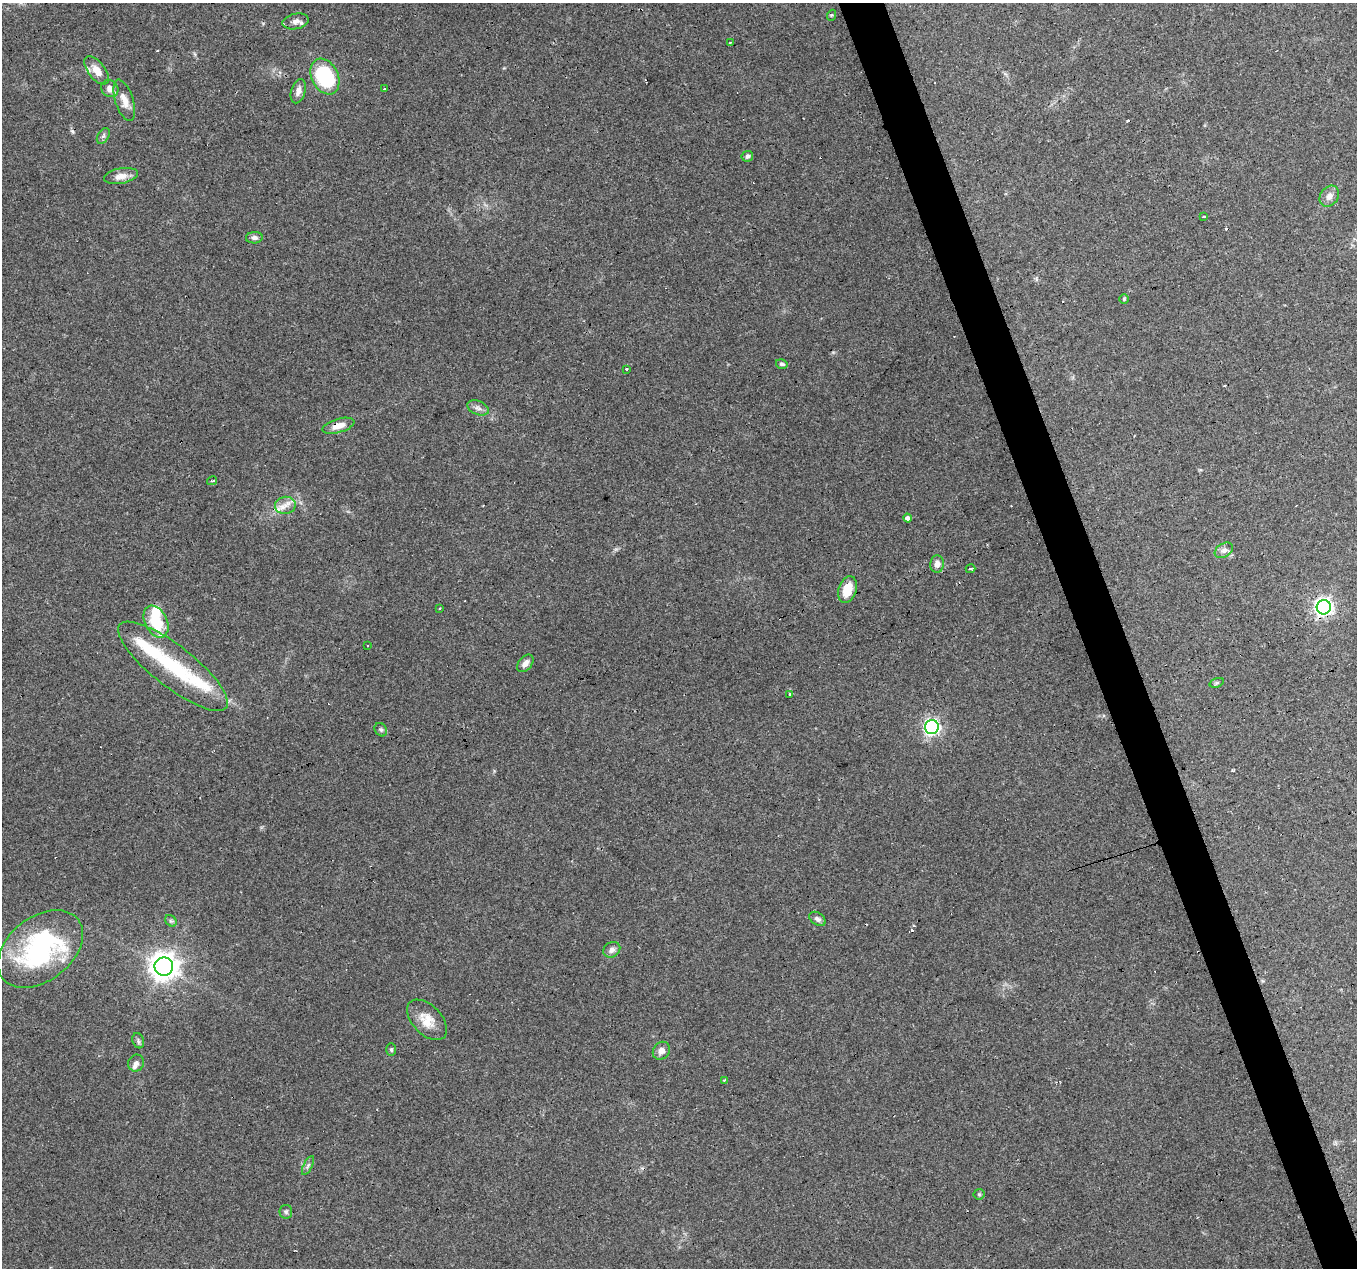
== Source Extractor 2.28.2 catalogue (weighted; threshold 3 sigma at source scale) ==
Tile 6 of 4 x 4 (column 2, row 2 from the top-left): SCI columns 1356-2710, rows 2653-3918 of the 5419 x 5248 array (HDU 1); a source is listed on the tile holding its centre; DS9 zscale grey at full resolution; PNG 1359 x 1270 px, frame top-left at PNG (2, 3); each listed source drawn as its Kron ellipse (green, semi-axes under 4 px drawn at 4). Shown black and unused: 3% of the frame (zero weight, under 3 of 4 exposures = <1% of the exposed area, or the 3 px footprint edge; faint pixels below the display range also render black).
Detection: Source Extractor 2.28.2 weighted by HDU 2 'WHT'; one run over the whole footprint, this tile lists its part. Background 0.101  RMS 0.0064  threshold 0.0288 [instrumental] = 3 sigma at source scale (4.5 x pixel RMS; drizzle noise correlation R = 1.50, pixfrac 1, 0.0396/0.0396 arcsec/px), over >= 5 px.
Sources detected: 67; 2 inside a brighter object's white glare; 11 cosmic-ray / hot-pixel residue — neither listed nor drawn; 3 inside a brighter listed object's ellipse — not listed separately; the other 51 listed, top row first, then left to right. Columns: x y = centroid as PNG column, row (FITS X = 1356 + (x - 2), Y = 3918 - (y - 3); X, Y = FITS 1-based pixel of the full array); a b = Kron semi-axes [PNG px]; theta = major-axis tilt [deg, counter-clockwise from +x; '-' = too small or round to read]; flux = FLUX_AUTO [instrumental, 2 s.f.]
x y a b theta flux
832 15 5 3 - 0.72
296 21 13 7 13 3.5
731 42 4 2 - 0.87
97 70 17 8 -51 7.9
325 76 19 13 -63 53
110 89 9 8 - 4.1
384 89 3 2 - 1.1
298 91 12 7 74 3.7
124 100 21 9 -72 7
103 136 8 5 59 1.5
747 156 6 5 - 1.7
121 176 17 7 10 5.4
1329 196 11 8 52 3.8
1204 217 3 3 - 1.9
254 238 8 6 6 2
1124 299 5 5 - 0.87
782 364 6 4 -16 1.4
627 369 3 3 - 2.1
478 408 11 6 -23 2.7
338 426 16 7 16 6.4
212 481 5 3 - 1.1
285 505 10 8 9 5
908 518 4 4 - 5.4
1224 550 10 6 32 2.9
937 564 8 7 - 3.6
971 569 5 3 - 2.4
847 589 14 9 72 13
1324 607 7 7 - 250
439 609 3 3 - 0.67
156 622 17 11 -64 23
368 646 2 2 - 0.44
525 663 10 6 50 3.5
173 666 67 20 -38 48
1217 683 7 4 19 1.2
790 694 4 3 - 4.5
932 727 7 7 - 160
381 730 7 5 -56 1.3
817 919 9 6 -34 2
171 921 6 5 - 1.2
40 949 48 32 38 110
612 950 9 7 35 3.1
164 967 9 9 - 740
427 1020 24 14 -46 11
138 1041 8 5 -70 1.4
391 1049 6 5 - 0.95
661 1051 9 8 - 3.9
136 1063 8 7 - 2.4
725 1080 4 3 - 1.1
308 1166 10 4 63 1.7
979 1194 5 5 - 0.85
286 1212 7 6 - 1.4
Overlapping masked pixels (flux is a lower limit): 2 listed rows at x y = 338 426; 1324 607